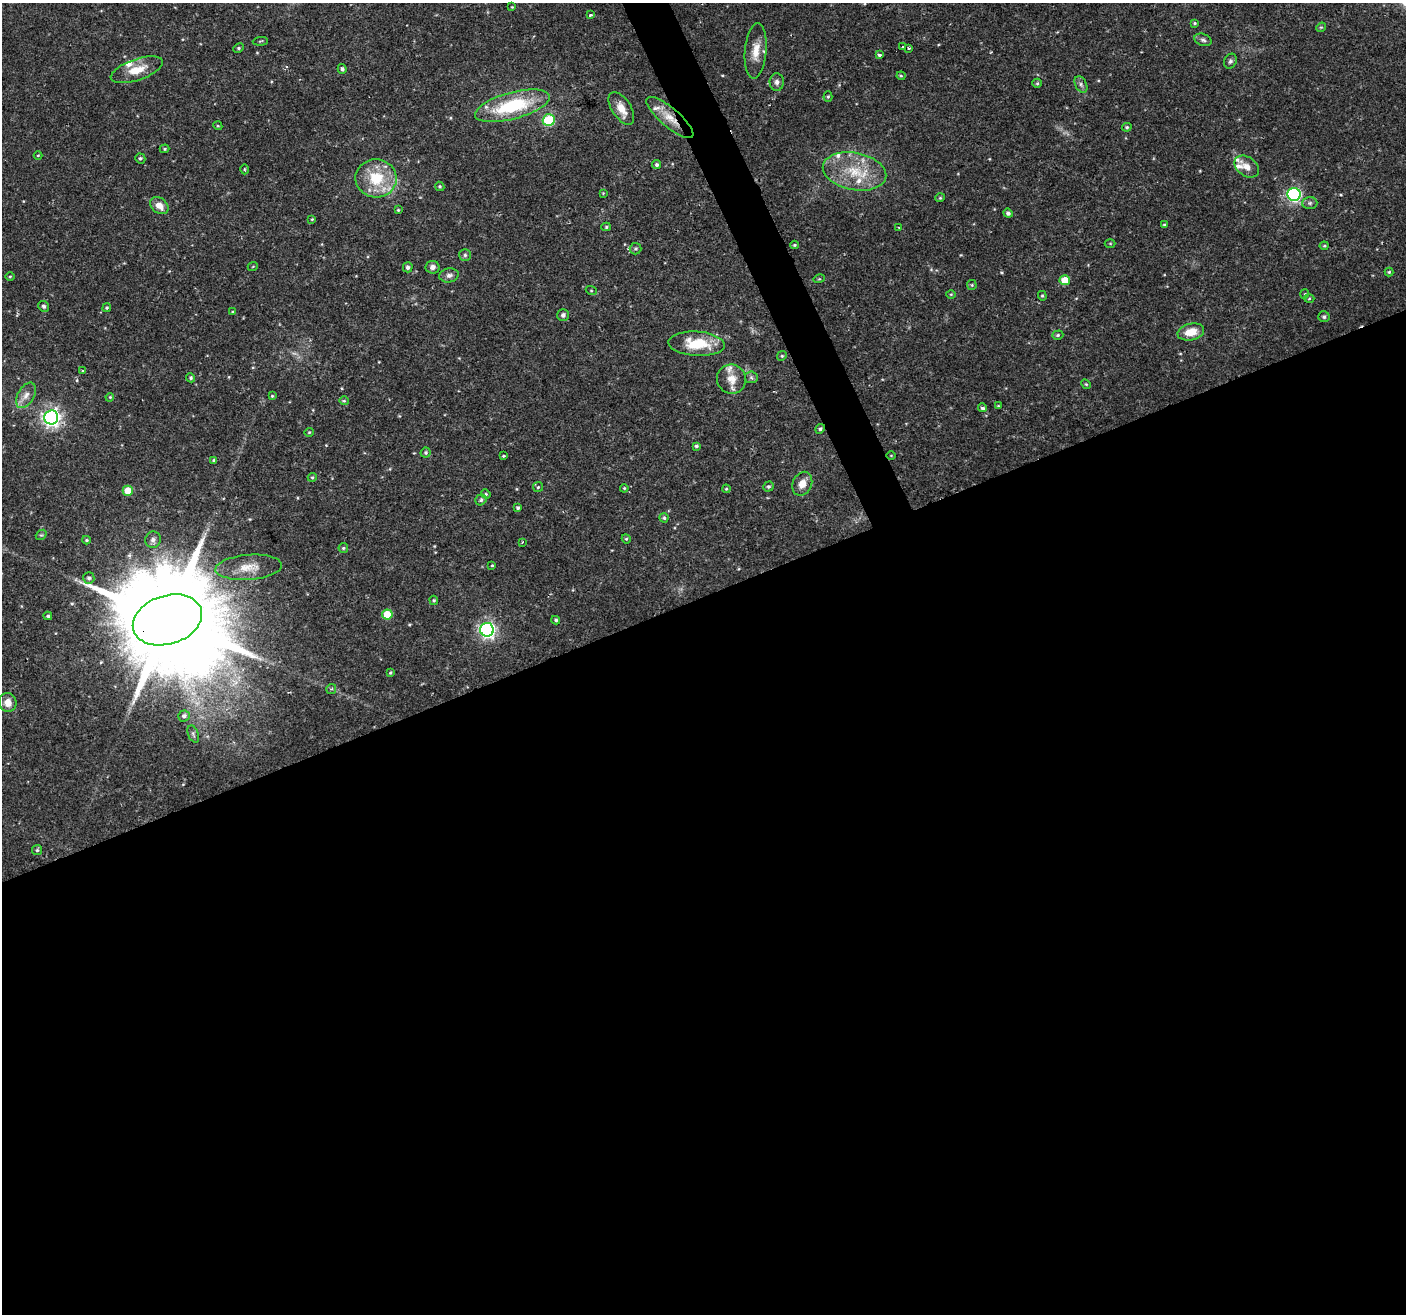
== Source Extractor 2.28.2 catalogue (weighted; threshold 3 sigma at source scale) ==
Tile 15 of 4 x 4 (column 3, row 4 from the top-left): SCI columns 2811-4214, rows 86-1397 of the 5621 x 5477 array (HDU 1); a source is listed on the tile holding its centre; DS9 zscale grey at full resolution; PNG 1408 x 1316 px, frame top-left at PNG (2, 3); each listed source drawn as its Kron ellipse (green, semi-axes under 4 px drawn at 4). Shown black and unused: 56% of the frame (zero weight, under 2 of 3 exposures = <1% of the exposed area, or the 3 px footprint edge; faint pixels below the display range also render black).
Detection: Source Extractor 2.28.2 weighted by HDU 2 'WHT'; one run over the whole footprint, this tile lists its part. Background 0.0366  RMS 0.0034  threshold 0.0153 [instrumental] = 3 sigma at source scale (4.5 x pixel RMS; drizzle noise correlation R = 1.50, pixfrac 1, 0.0396/0.0396 arcsec/px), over >= 5 px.
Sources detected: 132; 1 too faint to see at this stretch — neither listed nor drawn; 7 inside a brighter listed object's ellipse — not listed separately; the other 124 listed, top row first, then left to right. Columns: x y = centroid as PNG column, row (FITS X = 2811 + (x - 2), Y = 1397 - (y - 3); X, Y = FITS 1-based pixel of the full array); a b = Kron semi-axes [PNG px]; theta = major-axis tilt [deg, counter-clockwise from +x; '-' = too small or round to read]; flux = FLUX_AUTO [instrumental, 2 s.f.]
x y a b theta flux
512 7 4 3 - 0.28
591 15 3 3 - 1.1
1195 23 4 4 - 0.4
1321 27 5 4 - 0.39
1203 40 9 6 -19 0.94
260 41 7 3 5 0.37
902 47 3 3 - 0.78
238 48 5 4 - 0.53
909 48 3 3 - 0.53
756 51 28 11 85 5.2
879 55 3 3 - 1.4
1230 61 8 6 62 0.81
342 69 5 4 - 0.69
137 70 27 10 19 6.3
901 76 4 4 - 0.38
777 82 9 7 -89 1.2
1037 83 5 4 - 0.42
1081 84 9 5 -63 0.98
828 97 5 4 - 0.47
512 106 38 13 15 25
621 108 18 9 -57 4.4
670 118 30 9 -40 5.9
549 120 6 6 - 23
218 126 4 3 - 0.33
1127 127 5 4 - 0.52
165 149 5 4 - 0.49
38 155 4 3 - 0.31
140 158 5 5 - 0.65
657 165 5 4 - 0.67
1247 167 13 9 -36 2.8
244 169 5 3 - 0.32
855 171 32 18 -11 14
376 178 21 19 -5 13
440 186 5 4 - 0.45
603 193 3 3 - 0.27
1294 194 6 6 - 65
940 198 5 4 - 0.41
1310 203 7 6 - 0.86
159 206 10 7 -38 3.3
398 210 3 3 - 0.34
1008 213 5 4 - 0.91
312 219 4 3 - 0.32
1165 225 4 3 - 0.56
606 227 5 4 - 0.48
899 227 3 3 - 0.55
1110 243 5 3 - 0.32
794 245 4 4 - 0.39
1324 246 4 4 - 0.38
636 249 6 5 - 0.6
465 255 6 6 - 0.69
253 266 5 3 - 0.27
408 267 5 5 - 0.93
432 267 7 6 - 1.5
1389 272 4 4 - 0.45
449 275 10 7 11 1.4
10 276 5 3 - 0.33
819 279 5 3 - 0.34
1065 280 5 5 - 6.1
972 285 5 5 - 0.44
591 290 5 3 - 0.36
951 294 5 3 - 0.32
1305 294 5 4 - 0.36
1042 296 5 4 - 0.43
1309 299 5 3 - 0.35
44 306 6 5 - 0.79
107 308 5 4 - 0.43
232 312 4 3 - 0.31
563 315 6 6 - 1.1
1324 317 5 5 - 0.71
1191 332 13 8 13 5.4
1058 335 6 4 17 0.54
696 344 28 12 -4 12
782 356 5 4 - 0.52
82 370 3 2 - 0.57
751 377 6 6 - 0.71
191 378 5 4 - 0.59
731 379 15 14 - 4.7
1086 384 5 4 - 0.39
26 395 14 8 59 2.5
272 396 3 3 - 0.36
110 397 4 3 - 0.32
344 401 5 4 - 0.44
998 406 4 3 - 0.32
982 408 4 4 - 1.4
51 417 7 7 - 150
820 429 5 4 - 0.71
309 432 4 4 - 0.38
696 446 4 4 - 0.65
426 453 5 5 - 0.62
891 455 5 3 - 0.25
503 456 3 3 - 0.51
214 460 4 3 - 0.66
312 477 4 4 - 0.42
802 484 12 9 65 3.4
769 486 5 5 - 0.7
538 487 5 5 - 0.48
624 488 4 3 - 0.4
726 489 4 4 - 0.38
128 491 5 5 - 7
486 494 5 4 - 0.42
481 500 6 5 - 0.71
518 508 4 4 - 0.73
664 518 4 4 - 0.58
41 535 6 4 39 0.5
626 539 5 4 - 0.44
86 540 4 4 - 0.42
153 540 8 7 - 1.4
522 542 3 2 - 0.39
343 548 5 4 - 0.55
492 565 3 3 - 0.36
249 567 33 12 4 6.7
89 578 6 5 - 0.94
434 600 5 4 - 0.41
387 614 5 5 - 8.9
48 616 4 3 - 0.53
167 620 35 24 18 11000
556 620 4 4 - 0.56
487 630 7 7 - 120
390 673 4 3 - 0.36
331 689 5 5 - 0.58
8 703 9 8 - 2.9
184 716 6 5 - 1.1
193 734 9 5 -69 0.7
37 850 5 5 - 0.5
Overlapping masked pixels (flux is a lower limit): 3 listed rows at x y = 670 118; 820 429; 167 620